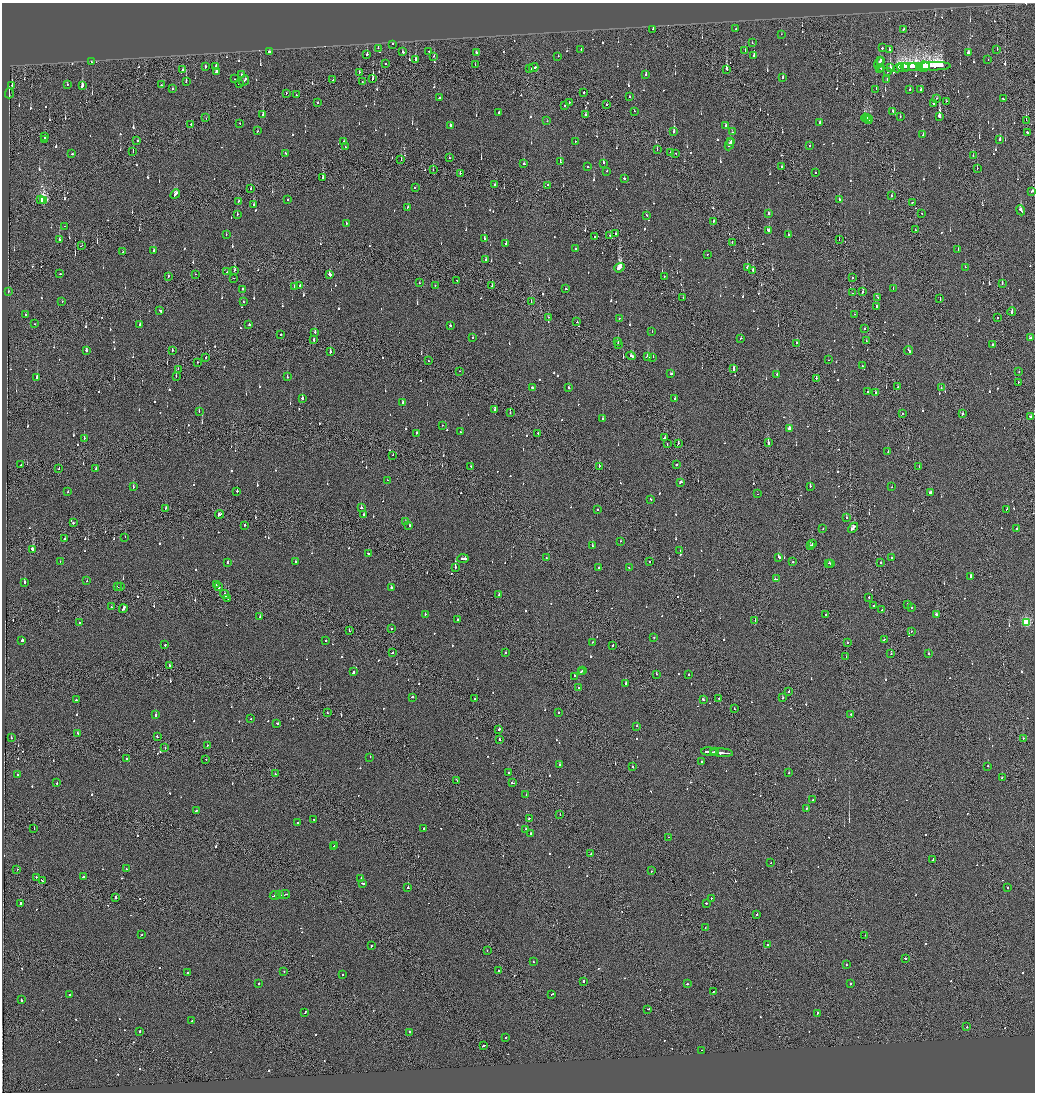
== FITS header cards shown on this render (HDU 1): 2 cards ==
NAXIS1  =                 2065
NAXIS2  =                 2180

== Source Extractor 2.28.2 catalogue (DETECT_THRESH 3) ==
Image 2065 x 2180 px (HDU 1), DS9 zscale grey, zoomed out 1/2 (1 PNG px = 2 x 2 image px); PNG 1037 x 1094 px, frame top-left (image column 1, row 2179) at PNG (2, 3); each listed source drawn as its Kron ellipse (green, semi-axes under 4 px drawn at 4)
Background -0.126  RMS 0.066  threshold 0.199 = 3 sigma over >= 5 px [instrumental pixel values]
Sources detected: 1135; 54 cannot appear on this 1/2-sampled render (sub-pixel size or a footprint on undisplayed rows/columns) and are neither listed nor drawn; of the other 1081, the 500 brightest by FLUX_AUTO listed and drawn (581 fainter detections omitted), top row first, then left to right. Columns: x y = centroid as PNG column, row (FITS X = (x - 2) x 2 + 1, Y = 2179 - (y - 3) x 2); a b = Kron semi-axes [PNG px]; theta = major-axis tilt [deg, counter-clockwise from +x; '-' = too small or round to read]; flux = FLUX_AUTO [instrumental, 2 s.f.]
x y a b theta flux
653 29 2 2 - 95
736 29 2 2 - 520
904 29 2 2 - 120
781 34 2 1 - 100
752 43 2 2 - 88
392 44 2 2 - 460
378 48 3 2 - 220
882 48 2 2 - 300
581 49 2 2 - 110
889 49 2 2 - 110
997 49 2 1 - 120
429 51 2 1 - 77
745 51 2 2 - 68
269 52 2 2 - 480
403 52 2 2 - 440
476 52 2 2 - 71
968 53 2 2 - 150
367 54 2 2 - 330
754 55 3 2 - 290
434 56 2 2 - 95
558 56 2 2 - 71
415 60 2 2 - 610
881 60 2 2 - 160
988 60 2 2 - 76
91 62 2 2 - 86
385 63 2 2 - 90
879 63 6 2 53 290
475 65 2 1 - 120
206 66 3 2 - 130
216 66 3 2 - 97
935 66 16 4 1 4400
903 67 6 1 -2 1500
910 67 9 1 -2 1600
914 67 5 3 - 1800
919 67 4 2 - 1500
924 67 6 5 - 2500
534 68 5 2 - 280
880 68 2 1 - 120
890 68 3 2 - 520
899 68 6 3 28 1700
530 69 3 2 - 200
726 69 3 2 - 910
881 69 2 2 - 200
182 70 2 1 - 77
216 72 2 2 - 310
359 72 2 2 - 76
887 72 2 2 - 86
241 75 2 2 - 85
646 75 2 2 - 150
782 78 3 2 - 78
235 79 2 1 - 91
373 79 3 2 - 360
887 79 3 2 - 250
333 80 2 1 - 65
186 81 3 2 - 98
244 81 6 2 52 470
362 82 2 1 - 75
239 84 2 2 - 82
12 85 2 1 - 170
67 85 2 2 - 85
161 85 2 2 - 200
82 86 4 2 - 140
172 89 2 2 - 83
876 89 2 2 - 84
910 90 2 2 - 680
920 90 2 2 - 130
584 92 2 2 - 210
9 93 5 2 - 500
286 93 2 1 - 160
296 95 2 1 - 210
629 97 2 2 - 180
440 98 2 2 - 560
937 98 2 2 - 67
1003 99 2 2 - 100
946 101 2 1 - 93
318 102 2 2 - 140
569 103 2 1 - 99
607 104 2 2 - 72
934 104 2 2 - 620
564 106 2 2 - 78
634 111 2 1 - 66
893 111 3 2 - 160
499 112 2 2 - 210
263 115 2 2 - 210
585 115 3 2 - 100
900 116 2 2 - 71
939 116 3 2 - 4300
206 118 2 1 - 98
865 118 4 2 - 180
868 119 5 2 - 140
870 120 3 2 - 120
1026 120 2 1 - 130
547 121 2 1 - 72
820 122 2 2 - 450
239 123 2 2 - 77
191 124 2 2 - 140
450 125 2 2 - 220
725 126 2 2 - 280
257 131 2 2 - 78
674 131 2 2 - 670
732 132 2 2 - 67
1027 132 3 2 - 190
923 135 2 2 - 150
44 137 2 2 - 84
45 139 2 2 - 80
1000 140 3 2 - 200
137 141 2 2 - 75
575 141 2 2 - 110
344 142 2 2 - 170
731 142 3 2 - 330
729 144 6 2 65 360
809 145 2 2 - 82
345 147 2 1 - 100
657 149 2 1 - 72
133 151 2 1 - 110
285 153 2 2 - 140
670 153 2 2 - 390
676 153 2 1 - 65
72 154 2 2 - 210
973 156 2 2 - 71
449 158 2 2 - 64
401 160 3 2 - 100
560 162 2 2 - 240
603 163 3 2 - 75
524 164 2 2 - 76
588 166 2 2 - 130
782 167 2 2 - 67
977 168 2 1 - 73
433 170 2 1 - 79
607 171 2 2 - 120
460 173 2 2 - 110
816 173 2 1 - 210
323 177 4 2 - 180
624 179 2 2 - 83
495 185 3 2 - 110
548 185 2 2 - 74
415 187 2 2 - 83
251 189 2 1 - 390
1032 191 2 2 - 460
175 194 5 2 - 300
891 196 2 2 - 120
41 199 3 2 - 99
287 199 2 2 - 110
839 199 2 2 - 110
43 200 4 3 - 1200
238 202 2 2 - 190
912 202 2 2 - 120
254 205 3 2 - 100
407 207 2 2 - 220
1021 210 5 2 - 340
769 213 3 2 - 110
921 213 2 2 - 120
237 214 2 1 - 150
646 215 2 2 - 67
713 221 3 2 - 180
346 223 2 2 - 200
64 226 2 2 - 92
768 230 4 2 - 260
915 230 2 2 - 87
615 234 2 2 - 150
226 235 2 2 - 82
610 235 2 1 - 65
788 235 2 2 - 71
594 236 2 1 - 120
484 238 3 2 - 99
59 240 3 2 - 150
839 240 2 1 - 78
506 243 2 2 - 220
732 243 3 2 - 180
81 245 3 2 - 80
576 248 2 2 - 75
958 250 2 2 - 160
154 251 3 2 - 220
123 252 2 2 - 82
707 254 2 2 - 96
486 260 4 2 - 250
747 267 2 2 - 160
965 267 2 2 - 94
619 268 5 2 - 1200
234 270 2 2 - 180
753 270 3 2 - 190
227 272 2 1 - 100
60 274 2 2 - 130
195 274 2 1 - 71
330 275 3 2 - 210
168 276 2 2 - 130
664 276 2 1 - 66
234 278 2 1 - 150
852 278 2 1 - 170
456 280 2 1 - 65
419 283 2 2 - 64
1002 283 3 1 - 110
300 285 2 2 - 140
435 285 2 2 - 83
492 286 2 1 - 69
295 287 3 2 - 280
893 288 2 2 - 75
242 289 2 2 - 99
566 289 2 2 - 97
8 292 2 2 - 69
863 292 2 2 - 540
852 293 2 1 - 170
878 297 2 2 - 69
683 298 2 1 - 75
940 299 3 1 - 210
62 301 2 2 - 64
243 302 2 2 - 69
531 302 2 1 - 68
876 307 2 2 - 100
160 311 3 2 - 220
1012 311 4 2 - 280
854 314 2 2 - 89
25 315 2 2 - 120
548 317 2 1 - 120
997 317 2 2 - 71
619 318 2 2 - 91
577 322 2 2 - 92
34 324 2 2 - 75
140 324 2 2 - 500
249 324 2 2 - 200
450 326 2 2 - 200
864 329 2 1 - 94
315 332 2 1 - 150
652 332 2 2 - 80
280 335 2 2 - 120
473 338 2 2 - 100
741 338 3 2 - 69
1031 338 3 2 - 180
314 340 2 2 - 370
866 341 2 2 - 120
618 342 4 2 - 230
797 343 2 1 - 720
618 345 2 1 - 350
993 345 2 2 - 67
172 350 2 2 - 78
909 350 4 2 - 240
86 351 2 2 - 420
330 352 2 2 - 450
631 356 5 2 - 200
206 357 2 2 - 200
648 357 3 2 - 240
653 357 2 1 - 71
828 360 2 1 - 100
429 361 2 2 - 87
197 362 2 1 - 70
862 366 2 2 - 78
178 369 2 2 - 110
733 369 4 2 - 360
459 371 2 1 - 150
1019 371 2 2 - 69
671 374 3 2 - 140
777 375 3 2 - 170
176 376 3 2 - 69
287 377 2 2 - 72
37 378 2 2 - 170
816 378 2 2 - 700
1018 382 2 1 - 330
897 387 2 2 - 110
532 388 3 2 - 140
568 388 2 2 - 230
941 388 2 1 - 100
867 392 2 2 - 110
875 393 2 2 - 180
302 398 2 2 - 210
675 399 2 2 - 93
403 403 2 2 - 92
495 410 2 2 - 520
199 411 2 2 - 120
510 413 2 2 - 88
902 413 2 1 - 77
962 414 2 1 - 520
1031 417 2 2 - 710
603 419 2 2 - 65
442 425 2 2 - 69
789 429 3 2 - 190
461 432 2 2 - 84
416 433 2 2 - 130
538 433 2 1 - 100
664 438 2 2 - 74
84 439 2 2 - 120
768 443 2 1 - 450
667 444 2 1 - 85
678 444 2 1 - 85
888 452 2 1 - 160
392 455 2 1 - 72
21 465 3 2 - 150
677 465 2 2 - 67
471 466 2 1 - 78
599 466 2 2 - 250
919 467 2 2 - 330
59 469 2 1 - 89
96 469 2 2 - 140
388 480 2 1 - 120
681 482 3 2 - 110
133 486 3 2 - 110
810 486 2 2 - 370
892 487 2 2 - 300
237 491 2 2 - 130
68 492 2 2 - 77
930 493 3 2 - 220
757 494 2 1 - 87
650 499 2 2 - 120
165 508 2 2 - 120
361 508 2 2 - 330
597 509 2 2 - 170
1007 509 2 2 - 70
220 514 4 2 - 190
364 515 2 2 - 100
846 517 2 2 - 93
405 522 2 2 - 150
73 523 2 2 - 97
245 525 2 2 - 200
409 525 2 2 - 290
823 528 2 2 - 82
853 528 6 2 44 470
1017 529 2 2 - 100
125 537 2 1 - 81
65 538 2 2 - 82
620 541 2 1 - 110
812 544 2 2 - 67
592 546 2 2 - 110
810 546 2 2 - 140
33 549 3 2 - 530
680 551 3 2 - 120
368 553 2 2 - 250
546 557 2 2 - 100
779 557 3 2 - 390
463 558 6 2 3 580
891 558 2 2 - 110
60 561 2 2 - 69
649 561 2 1 - 73
227 562 2 2 - 120
295 562 2 2 - 210
793 562 2 2 - 380
829 563 2 2 - 120
831 563 2 2 - 220
880 563 2 2 - 140
455 568 2 2 - 850
599 568 2 2 - 100
629 568 2 2 - 120
971 576 3 2 - 270
776 579 4 1 - 310
87 581 2 2 - 97
24 582 2 2 - 240
216 585 2 1 - 110
117 587 2 2 - 190
120 587 3 2 - 180
218 587 3 2 - 190
391 588 2 2 - 240
225 594 5 2 - 460
499 595 2 2 - 290
869 597 2 1 - 220
228 599 3 1 - 1400
907 604 2 2 - 64
873 606 2 2 - 91
111 607 2 2 - 120
911 607 2 2 - 91
123 609 4 2 - 510
882 610 2 1 - 70
425 614 2 2 - 530
826 614 2 2 - 75
937 615 4 2 - 220
260 617 2 2 - 68
457 620 2 2 - 93
755 620 2 1 - 320
1026 622 3 3 - 1100
79 623 2 2 - 380
391 629 2 2 - 74
349 631 2 2 - 70
911 631 2 1 - 140
654 637 2 2 - 110
22 640 2 2 - 1600
884 640 3 2 - 170
326 641 2 2 - 160
593 642 2 1 - 73
847 642 2 2 - 340
165 645 2 2 - 120
613 645 2 2 - 110
392 653 2 2 - 100
505 653 2 2 - 120
891 654 2 1 - 310
928 654 2 2 - 69
846 657 2 1 - 88
169 665 2 2 - 82
583 670 2 2 - 150
353 672 3 2 - 720
581 672 3 2 - 340
656 674 2 2 - 130
689 675 2 2 - 230
574 676 2 2 - 96
626 684 2 2 - 410
579 688 2 1 - 65
789 691 2 1 - 110
412 697 2 2 - 170
719 698 2 1 - 2600
782 698 2 2 - 140
475 699 2 2 - 69
76 700 2 2 - 91
703 700 3 2 - 140
734 709 2 2 - 76
559 712 2 2 - 210
327 713 2 2 - 88
851 714 2 2 - 150
156 715 2 2 - 370
251 719 2 2 - 71
277 723 3 2 - 420
637 726 2 1 - 180
499 729 2 1 - 600
78 733 2 2 - 86
157 737 2 2 - 160
11 738 2 2 - 200
1023 738 3 2 - 140
500 739 3 2 - 210
207 745 2 2 - 67
165 747 2 1 - 110
709 752 8 2 -4 650
714 752 3 1 - 300
722 753 11 2 -3 1300
370 757 2 2 - 66
126 759 2 2 - 140
206 759 2 1 - 67
701 761 2 2 - 170
560 765 3 2 - 260
988 766 2 2 - 70
632 767 2 2 - 170
508 773 2 2 - 68
789 773 2 2 - 330
17 774 2 2 - 68
275 774 2 2 - 120
1002 777 2 2 - 100
456 780 3 2 - 110
57 783 2 2 - 93
513 783 3 2 - 150
526 794 2 2 - 84
812 800 2 2 - 64
807 808 3 2 - 100
197 810 3 2 - 130
560 815 2 1 - 67
529 818 2 2 - 110
314 819 2 2 - 170
297 823 2 2 - 72
424 828 2 2 - 610
34 829 2 1 - 120
526 829 2 2 - 270
530 833 2 2 - 130
669 837 2 1 - 65
335 845 2 2 - 97
334 847 2 2 - 70
590 854 2 1 - 140
933 859 3 1 - 180
771 863 2 1 - 110
17 869 2 1 - 67
126 869 2 2 - 79
652 871 2 2 - 110
36 877 2 2 - 160
84 877 3 2 - 260
361 878 2 2 - 66
42 881 4 2 - 360
362 883 3 1 - 190
1008 887 2 2 - 71
408 888 2 1 - 790
275 895 6 2 12 510
280 895 4 1 - 470
284 895 6 1 7 450
116 897 2 2 - 200
711 898 2 2 - 72
21 903 3 2 - 900
706 903 2 2 - 91
757 914 2 2 - 280
705 928 2 1 - 64
142 934 2 2 - 66
865 935 2 2 - 110
767 945 2 2 - 150
371 946 2 2 - 110
487 950 2 1 - 85
905 958 2 2 - 130
533 962 2 2 - 93
846 965 2 2 - 97
284 971 2 1 - 87
499 971 2 2 - 120
188 972 2 2 - 130
343 975 2 1 - 80
583 981 2 2 - 370
259 983 2 2 - 180
687 984 2 2 - 350
850 984 2 2 - 170
713 991 2 1 - 95
70 994 2 2 - 92
552 994 3 1 - 96
21 1000 2 2 - 280
648 1009 2 2 - 140
305 1012 3 2 - 89
817 1013 2 2 - 130
192 1021 2 2 - 92
967 1027 2 2 - 140
140 1031 2 2 - 120
409 1032 2 2 - 77
505 1038 3 2 - 180
483 1046 3 2 - 180
702 1050 2 2 - 66
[581 fainter detections neither listed nor drawn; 54 sub-pixel or undisplayed-footprint detections neither listed nor drawn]